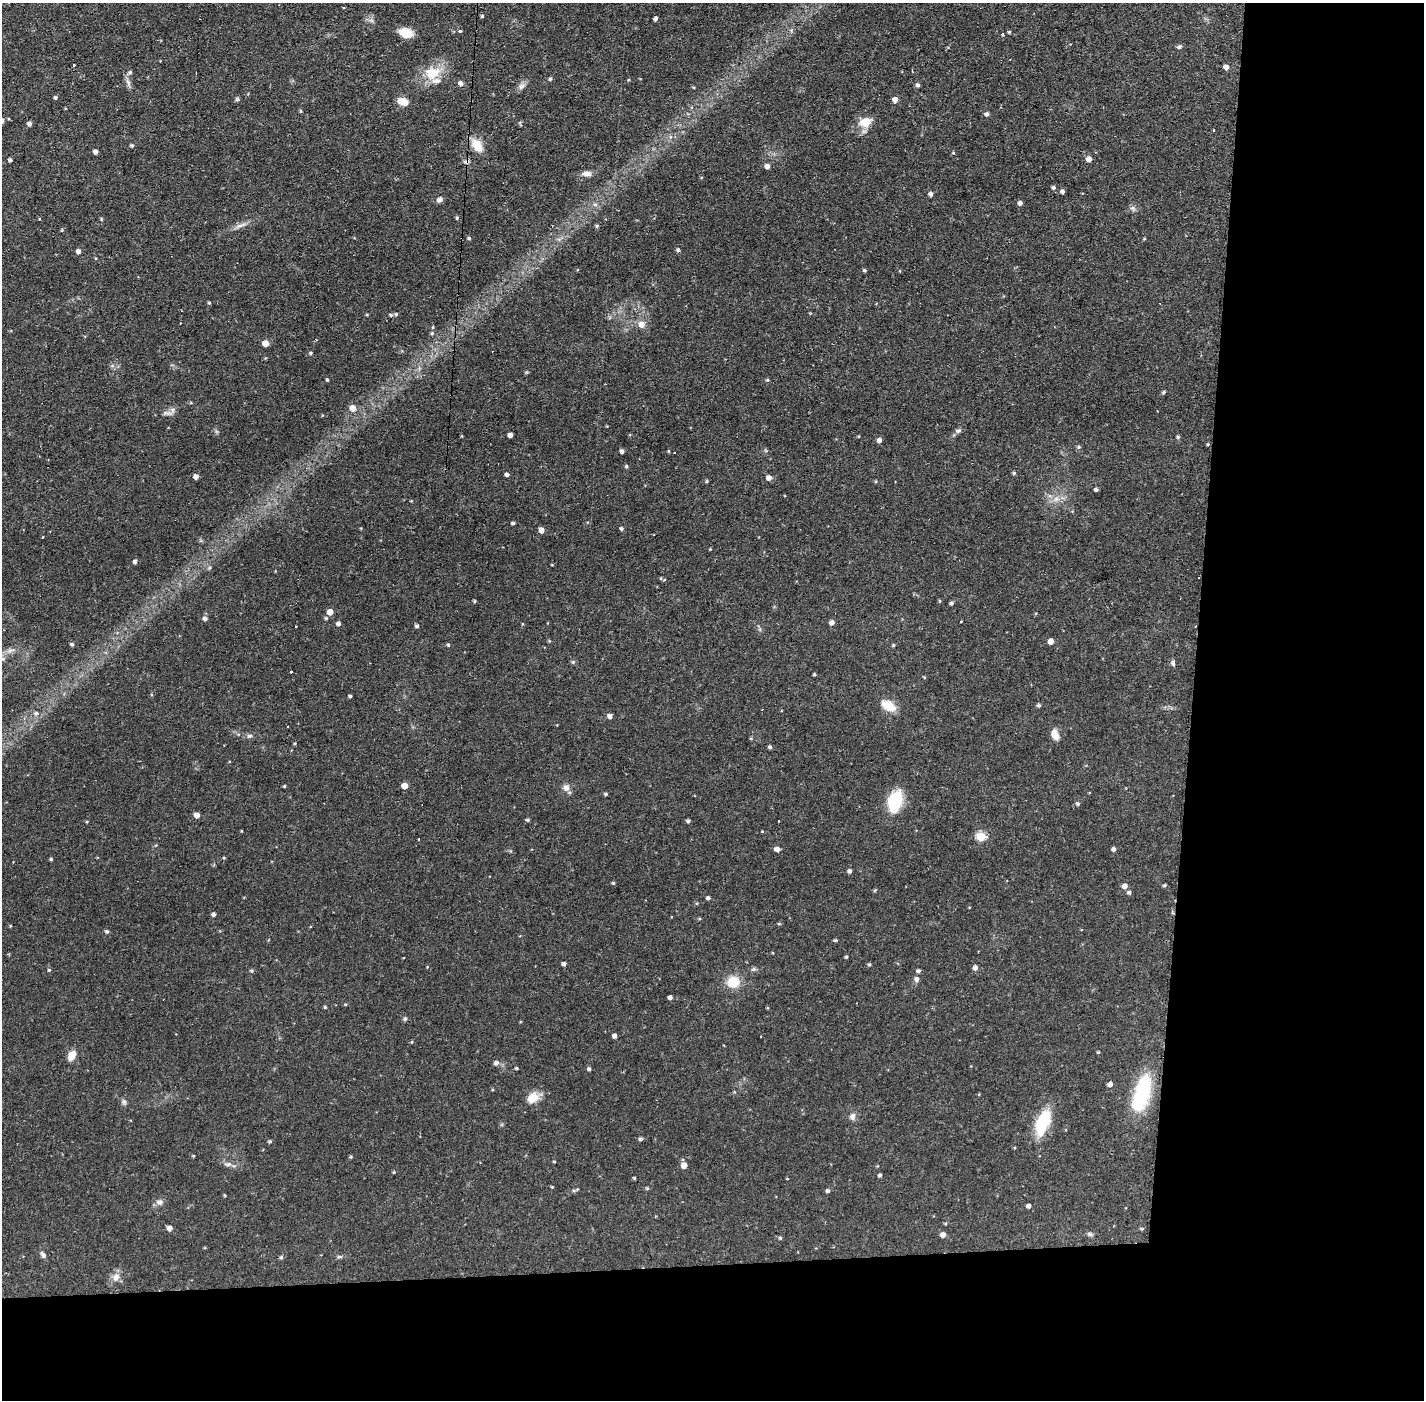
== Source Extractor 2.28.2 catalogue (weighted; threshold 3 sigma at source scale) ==
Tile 9 of 3 x 3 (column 3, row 3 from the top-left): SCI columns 2845-4266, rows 53-1450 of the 4266 x 4299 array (HDU 1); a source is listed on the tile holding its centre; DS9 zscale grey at full resolution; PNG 1426 x 1402 px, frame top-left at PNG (2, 3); no overlay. Shown black and unused: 24% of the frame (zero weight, under 2 of 3 exposures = <1% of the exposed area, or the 3 px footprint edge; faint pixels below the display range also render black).
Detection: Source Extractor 2.28.2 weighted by HDU 2 'WHT'; one run over the whole footprint, this tile lists its part. Background 0.0697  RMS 0.0066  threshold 0.0298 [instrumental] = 3 sigma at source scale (4.5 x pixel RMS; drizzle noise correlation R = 1.50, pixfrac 1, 0.05/0.05 arcsec/px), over >= 5 px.
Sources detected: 217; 7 cosmic-ray / hot-pixel residue — not listed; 1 inside a brighter listed object's ellipse — not listed separately; the other 209 listed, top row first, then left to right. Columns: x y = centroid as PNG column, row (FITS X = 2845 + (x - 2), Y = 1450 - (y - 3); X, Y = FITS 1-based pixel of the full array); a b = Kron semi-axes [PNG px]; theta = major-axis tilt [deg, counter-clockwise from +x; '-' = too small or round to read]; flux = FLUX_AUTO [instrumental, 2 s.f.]
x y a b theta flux
482 16 4 4 - 0.8
655 19 4 4 - 1.8
371 20 7 5 -43 1.6
791 30 7 5 -79 1.2
460 31 4 3 - 0.85
1009 32 3 3 - 0.86
406 33 15 9 -16 11
1003 34 3 3 - 1.6
1179 47 6 5 - 1.5
74 65 3 2 - 0.98
1226 67 5 4 - 3.4
130 72 6 5 - 1.3
432 73 23 18 13 17
550 79 5 4 - 1.1
628 80 4 3 - 0.61
128 82 13 5 -74 2.6
461 83 6 5 - 2.6
918 85 5 4 - 1.6
521 86 11 7 34 2.8
55 97 4 4 - 1.2
237 99 5 5 - 1.3
895 99 5 5 - 3.8
403 101 9 7 -15 10
301 111 5 3 - 0.69
986 114 5 4 - 1.8
865 122 19 13 22 9.1
29 124 5 5 - 2
1214 130 3 2 - 0.78
670 137 6 4 72 1.2
132 145 4 4 - 1.1
477 145 17 10 -54 10
95 151 4 4 - 2.7
953 153 5 3 - 0.6
1089 159 5 5 - 4.4
10 160 4 4 - 1.8
767 166 5 5 - 2.9
586 173 13 7 -1 3.6
1053 187 5 4 - 1.3
1062 191 4 4 - 2
931 194 5 4 - 2
439 200 7 6 - 2.3
1020 203 4 4 - 2.4
595 205 6 6 - 1.7
1133 208 8 5 -25 1.7
457 218 5 4 - 0.92
101 219 4 3 - 0.76
240 225 19 4 17 3.6
597 226 5 4 - 1.1
469 238 5 4 - 1
1144 239 4 3 - 0.6
678 250 4 4 - 1.4
78 251 4 4 - 2.6
864 270 4 4 - 1.1
209 303 4 4 - 0.75
810 313 3 3 - 0.48
396 314 5 4 - 0.91
367 315 5 3 - 0.57
391 315 5 4 - 1
641 324 7 7 - 4.8
433 327 5 3 - 0.56
432 333 5 5 - 0.91
265 343 5 5 - 6.8
310 353 5 4 - 0.91
526 372 5 4 - 0.88
327 380 4 3 - 0.81
767 380 5 4 - 0.92
1163 392 5 4 - 0.82
352 408 6 6 - 5.6
167 413 17 6 2 2.9
958 431 9 6 10 1.7
510 435 4 4 - 2.9
1178 437 5 4 - 0.93
879 440 5 5 - 2.7
1208 444 4 3 - 0.59
1078 447 6 5 - 0.99
622 451 4 4 - 2
668 451 3 3 - 0.55
626 466 5 4 - 1.1
1014 473 4 4 - 0.94
507 475 4 4 - 1.7
196 477 4 4 - 3.3
769 478 5 5 - 3.5
707 481 4 4 - 0.8
875 481 4 4 - 0.72
1096 490 4 3 - 1.3
1056 499 9 7 2 3.8
411 501 3 3 - 0.47
513 523 4 3 - 1
621 528 4 4 - 1.3
541 530 5 5 - 3.7
43 537 2 2 - 0.6
710 549 3 3 - 0.51
135 561 4 4 - 2
209 568 5 4 - 0.96
664 580 5 3 - 0.66
475 601 4 4 - 0.76
939 601 5 3 - 0.64
951 603 4 4 - 1.3
330 612 5 5 - 5.6
205 618 5 5 - 1.9
326 618 5 5 - 0.89
961 621 3 2 - 0.84
832 623 5 4 - 2.9
338 624 5 4 - 2.1
296 626 2 2 - 0.71
417 626 4 4 - 1.4
1050 641 5 5 - 4.9
72 644 5 4 - 1.2
448 645 5 4 - 0.85
893 645 4 4 - 0.73
10 650 13 5 12 3
3 659 6 6 - 1.5
573 662 5 5 - 1
1173 663 7 6 - 1.6
814 674 3 3 - 0.76
924 677 4 3 - 0.57
350 696 4 3 - 1.1
1038 705 5 4 - 1.1
889 706 14 9 -31 14
36 713 7 7 - 2.4
610 716 5 4 - 3.1
1055 735 11 7 -71 7
249 736 7 5 13 1.6
770 747 5 4 - 1.3
284 786 3 3 - 0.71
404 786 5 4 - 6.8
566 788 9 8 - 3.8
606 794 4 3 - 0.98
895 802 24 13 73 30
1078 804 5 4 - 1.3
196 815 5 4 - 4.7
527 820 5 4 - 1.1
688 821 4 4 - 1.4
241 831 4 2 - 0.46
763 831 3 3 - 1.3
981 837 6 5 - 31
777 849 5 4 - 4
1113 849 4 4 - 1.7
224 858 5 3 - 0.57
51 859 3 3 - 0.88
849 871 5 5 - 1.5
613 883 4 4 - 0.88
1164 885 5 3 - 0.84
1125 886 6 5 - 3.2
875 890 6 3 44 0.66
1129 892 5 4 - 1.4
708 898 4 4 - 1.5
697 903 5 3 - 0.59
1172 911 4 3 - 1.2
214 914 4 4 - 2
699 919 4 4 - 0.76
779 924 5 3 - 0.66
10 926 4 3 - 0.55
107 932 5 5 - 1.2
835 940 4 3 - 0.96
846 957 4 3 - 0.91
564 964 4 4 - 2
869 964 4 4 - 0.88
975 968 5 5 - 2.7
49 970 4 4 - 0.75
918 971 5 4 - 1.5
917 979 6 6 - 2.4
733 982 14 12 13 13
670 997 4 4 - 2
345 1004 4 4 - 0.65
325 1007 5 4 - 0.73
405 1019 6 5 - 1.1
614 1036 4 4 - 2.4
761 1037 3 2 - 0.81
412 1042 5 3 - 0.56
1098 1052 4 3 - 0.61
72 1055 11 7 66 6.9
496 1063 6 6 - 2.1
516 1068 4 3 - 0.89
589 1069 5 4 - 1.3
1110 1084 4 4 - 3.1
492 1090 4 3 - 0.59
1142 1093 41 16 73 43
533 1098 17 12 32 8.5
124 1102 7 7 - 1.7
852 1117 9 7 70 3.1
1042 1123 31 14 69 27
641 1139 5 4 - 1.3
270 1141 5 4 - 0.89
193 1156 4 3 - 0.63
351 1157 4 4 - 0.73
554 1161 4 3 - 0.59
228 1164 11 6 -1 2.5
684 1165 5 5 - 5.7
394 1172 4 3 - 0.68
880 1175 4 4 - 1.4
634 1178 3 3 - 0.73
787 1179 4 2 - 0.43
552 1187 3 3 - 0.56
647 1188 5 4 - 0.9
574 1190 7 4 18 1
828 1191 5 4 - 1.5
224 1195 4 3 - 0.63
159 1202 9 8 - 2.8
1028 1206 4 4 - 2.4
169 1228 5 4 - 4
1142 1229 5 4 - 0.85
1090 1234 8 5 -15 1.4
943 1235 5 5 - 3.8
780 1238 5 4 - 0.98
43 1255 9 5 -57 1.9
281 1257 5 4 - 1.2
339 1257 9 4 1 1.2
116 1277 10 9 - 5